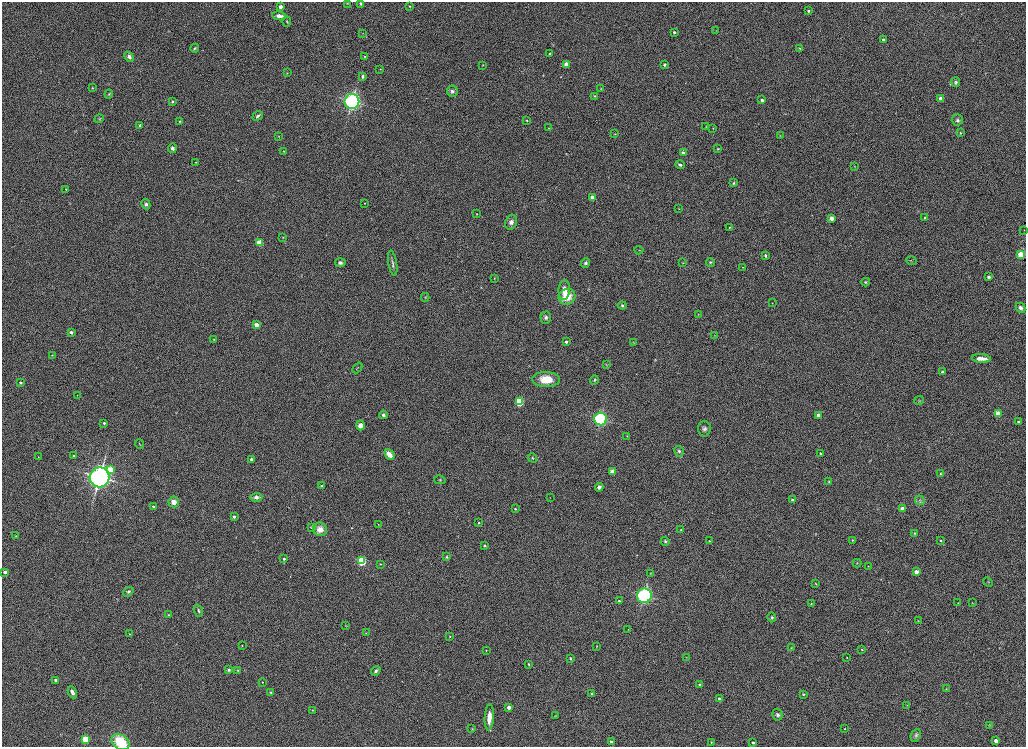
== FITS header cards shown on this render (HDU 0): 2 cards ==
NAXIS1  =                 2048
NAXIS2  =                 1489

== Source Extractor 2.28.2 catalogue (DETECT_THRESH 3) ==
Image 2048 x 1489 px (HDU 0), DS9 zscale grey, zoomed out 1/2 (1 PNG px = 2 x 2 image px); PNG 1028 x 749 px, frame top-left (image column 1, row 1489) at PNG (2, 2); each listed source drawn as its Kron ellipse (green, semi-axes under 4 px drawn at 4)
Background 1180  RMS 6.1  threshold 18.3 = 3 sigma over >= 5 px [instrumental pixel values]
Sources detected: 214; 1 cannot appear on this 1/2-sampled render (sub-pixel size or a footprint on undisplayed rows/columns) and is neither listed nor drawn; the other 213 listed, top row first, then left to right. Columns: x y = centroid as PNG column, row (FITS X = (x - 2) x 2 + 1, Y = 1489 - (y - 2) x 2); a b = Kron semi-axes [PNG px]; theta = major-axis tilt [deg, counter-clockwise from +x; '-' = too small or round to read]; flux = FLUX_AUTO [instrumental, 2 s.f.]
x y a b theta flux
347 3 4 3 - 850
361 3 2 2 - 3200
409 6 3 3 - 800
280 7 3 3 - 11000
808 11 2 2 - 3300
279 16 7 4 -10 6100
287 21 5 3 - 1100
716 31 3 2 - 460
674 32 2 2 - 3200
363 33 2 2 - 480
883 40 3 2 - 5400
195 48 4 3 - 1500
799 48 3 2 - 880
550 54 2 2 - 1000
365 56 2 2 - 800
129 57 5 4 - 4200
566 64 3 3 - 21000
483 65 4 2 - 550
664 65 2 2 - 3600
380 69 2 2 - 580
287 73 3 3 - 930
363 76 3 3 - 2300
956 82 5 3 - 2100
92 88 3 3 - 830
601 88 3 3 - 660
452 91 6 5 - 3400
109 94 4 3 - 1300
595 96 3 3 - 810
941 99 3 3 - 17000
762 100 3 2 - 4400
172 101 4 3 - 1500
352 102 7 7 - 220000
258 116 5 3 - 2500
99 119 5 3 - 960
957 120 6 5 - 3000
180 121 3 3 - 1400
527 121 3 2 - 860
140 126 2 2 - 6200
706 126 3 2 - 710
548 128 2 2 - 490
713 128 2 2 - 450
960 133 3 3 - 940
615 134 3 2 - 610
278 136 3 3 - 750
780 136 3 2 - 480
172 148 4 4 - 3700
718 149 3 3 - 970
284 151 2 2 - 610
683 153 3 3 - 5900
195 162 2 2 - 470
680 165 5 3 - 2500
855 166 3 2 - 500
733 183 3 2 - 1100
66 189 2 2 - 730
592 197 3 3 - 17000
364 203 2 2 - 470
146 204 5 4 - 2800
679 209 3 2 - 650
477 214 3 2 - 540
832 218 4 3 - 4400
925 218 3 2 - 1900
511 222 7 6 - 5200
730 227 2 2 - 1000
1024 230 2 2 - 440
283 237 3 3 - 620
260 243 3 3 - 49000
639 250 4 3 - 950
765 255 3 2 - 2000
1021 255 3 3 - 72000
911 261 5 2 - 1000
710 262 4 4 - 1500
340 263 5 4 - 2800
393 263 13 3 -80 3600
585 263 5 4 - 2600
683 263 3 2 - 720
743 267 3 2 - 540
988 277 2 2 - 4600
494 278 3 3 - 810
866 282 4 3 - 1300
564 290 10 6 87 11000
425 297 4 3 - 1000
567 297 8 7 - 23000
772 303 2 2 - 480
622 305 4 4 - 2100
1020 308 5 4 - 4200
698 314 3 3 - 860
546 318 6 5 - 3100
256 325 3 3 - 16000
71 332 3 2 - 5600
715 335 3 3 - 680
214 339 4 3 - 1100
566 342 3 2 - 3100
633 342 3 2 - 430
52 355 3 2 - 730
981 358 9 3 -3 9000
607 365 3 2 - 770
357 368 6 2 48 820
942 372 3 3 - 5400
546 379 14 7 -2 24000
594 380 4 3 - 1200
21 383 4 3 - 2200
77 395 2 2 - 500
919 400 5 3 - 950
519 402 3 3 - 120000
998 413 3 3 - 26000
383 415 4 4 - 2900
819 415 3 3 - 9900
601 419 6 6 - 150000
1018 422 2 2 - 2400
104 423 3 2 - 2100
360 425 5 4 - 8500
704 429 7 6 - 4300
627 436 3 2 - 700
140 444 5 2 - 840
679 451 5 4 - 2600
820 453 3 2 - 1500
389 454 6 3 -49 14000
74 456 2 2 - 1900
38 457 2 1 - 320
532 458 5 3 - 1100
251 459 2 2 - 4400
110 469 3 3 - 27000
612 472 3 3 - 22000
940 473 3 2 - 950
99 477 10 10 - 380000
440 480 6 3 -14 1300
829 481 4 3 - 1200
322 486 3 3 - 1300
599 487 4 3 - 4400
256 497 6 4 3 4400
550 497 2 2 - 340
792 500 3 3 - 2800
920 500 5 4 - 2600
174 502 5 5 - 8800
153 506 2 2 - 2400
515 509 3 3 - 1200
902 509 3 3 - 20000
234 517 2 2 - 3300
479 523 3 3 - 1400
378 524 2 2 - 420
311 527 3 3 - 870
320 529 7 6 - 11000
681 530 2 2 - 1000
915 533 3 3 - 1400
16 536 3 2 - 680
852 540 2 2 - 810
940 540 3 2 - 1100
665 541 4 4 - 1500
709 541 2 2 - 910
484 545 2 2 - 1800
446 557 3 3 - 1400
284 559 2 2 - 2800
361 561 3 3 - 170000
857 563 4 3 - 890
381 564 3 2 - 880
868 566 3 2 - 410
5 572 3 2 - 6400
916 572 3 3 - 13000
651 573 2 2 - 520
988 582 5 2 - 890
816 584 4 3 - 1100
128 592 5 4 - 2100
644 596 7 7 - 170000
619 601 2 2 - 1500
958 603 2 2 - 760
972 603 3 2 - 530
811 604 2 2 - 680
199 611 6 3 -68 2300
169 615 3 2 - 950
772 617 5 4 - 1900
918 620 2 2 - 460
345 626 3 2 - 510
628 629 2 1 - 350
366 633 2 2 - 480
129 634 2 2 - 680
450 636 2 2 - 490
242 646 2 2 - 710
596 646 2 2 - 610
791 648 4 3 - 830
486 650 2 2 - 670
862 650 2 2 - 730
686 657 3 2 - 370
570 658 3 2 - 1100
847 658 2 2 - 530
529 664 4 3 - 1100
229 670 2 2 - 3200
238 670 4 4 - 1200
376 671 5 3 - 2500
56 680 3 2 - 6500
262 682 3 2 - 940
700 684 2 2 - 1100
946 689 3 2 - 550
72 692 6 4 -64 5200
271 692 4 3 - 1200
592 694 2 2 - 2300
803 695 3 3 - 970
719 699 2 2 - 2800
907 705 2 2 - 350
509 707 3 3 - 11000
312 710 2 2 - 480
777 715 6 5 - 2800
555 716 3 2 - 500
489 717 13 4 87 12000
990 725 3 2 - 660
472 729 3 3 - 810
845 729 2 2 - 650
916 735 6 5 - 2500
86 739 3 3 - 93000
996 741 3 3 - 8900
121 742 10 7 -35 39000
611 742 3 3 - 6100
711 742 3 2 - 940
753 742 3 2 - 2900
At the frame edge (FLAGS 8, measured only in part): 2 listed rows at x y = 361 3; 121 742
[1 sub-pixel or undisplayed-footprint detection neither listed nor drawn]